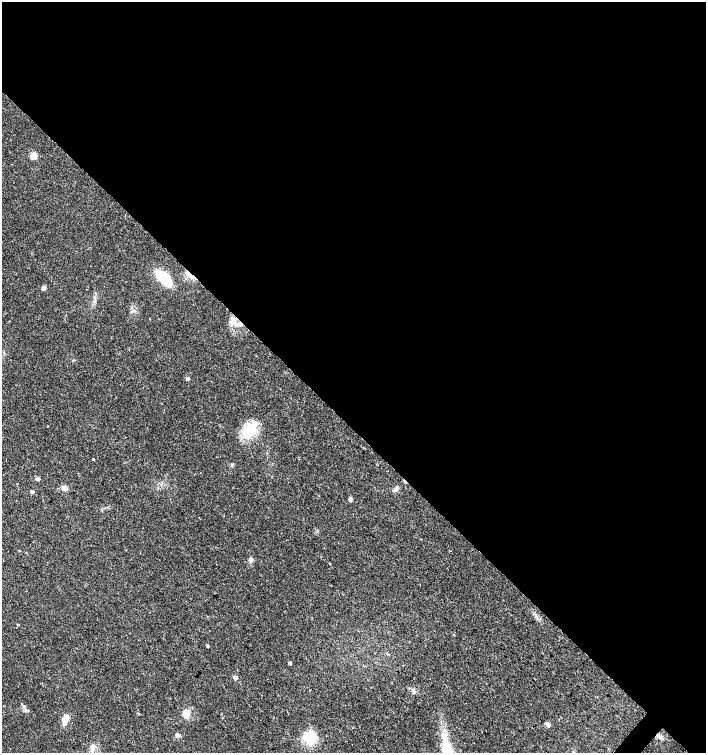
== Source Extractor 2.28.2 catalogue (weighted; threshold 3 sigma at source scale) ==
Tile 3 of 4 x 4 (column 3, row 1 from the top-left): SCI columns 3045-4451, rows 4508-6009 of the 6023 x 6017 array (HDU 1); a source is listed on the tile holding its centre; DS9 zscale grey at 2 x 2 block average (1 PNG px = mean of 2 x 2 image px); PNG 708 x 755 px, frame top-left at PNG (2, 2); no overlay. Shown black and unused: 57% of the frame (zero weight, under 3 of 4 exposures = <1% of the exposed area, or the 3 px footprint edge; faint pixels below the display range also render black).
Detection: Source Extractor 2.28.2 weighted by HDU 2 'WHT'; one run over the whole footprint, this tile lists its part. Background 0.0228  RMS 0.0029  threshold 0.0129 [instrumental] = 3 sigma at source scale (4.5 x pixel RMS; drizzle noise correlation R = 1.50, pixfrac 1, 0.0396/0.0396 arcsec/px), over >= 5 px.
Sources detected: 31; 1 cosmic-ray / hot-pixel residue — not listed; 2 inside a brighter listed object's ellipse — not listed separately; the other 28 listed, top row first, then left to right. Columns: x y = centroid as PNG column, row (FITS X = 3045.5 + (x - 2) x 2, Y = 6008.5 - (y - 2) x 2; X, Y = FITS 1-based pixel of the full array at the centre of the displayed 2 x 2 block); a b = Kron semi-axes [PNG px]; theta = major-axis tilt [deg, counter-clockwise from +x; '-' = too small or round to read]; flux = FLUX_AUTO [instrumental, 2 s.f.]
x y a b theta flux
34 156 6 5 - 7
191 275 11 4 -39 7.7
163 278 12 6 -44 45
44 287 5 5 - 1.2
234 322 12 6 -60 5.3
187 378 3 3 - 2.6
249 431 17 15 54 17
93 459 3 2 - 0.49
37 479 5 4 - 1.6
64 488 6 4 -13 2.9
396 489 6 5 - 1.9
32 492 3 2 - 2.4
350 499 6 3 -90 1.3
19 550 3 2 - 0.4
251 560 7 4 82 1.7
207 646 3 2 - 1.1
290 663 3 2 - 1.5
235 677 3 3 - 5.8
413 690 4 4 - 1.2
24 707 3 3 - 0.97
138 713 3 3 - 0.53
186 715 3 3 - 13
65 719 9 5 73 6.9
548 724 3 3 - 7
178 735 5 4 - 1.9
659 736 10 4 -29 2.6
309 738 4 4 - 160
94 746 4 2 - 0.73
Overlapping masked pixels (flux is a lower limit): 3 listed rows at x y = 191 275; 234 322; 659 736
Diffuse or blended objects may show on this block-average render without a row.